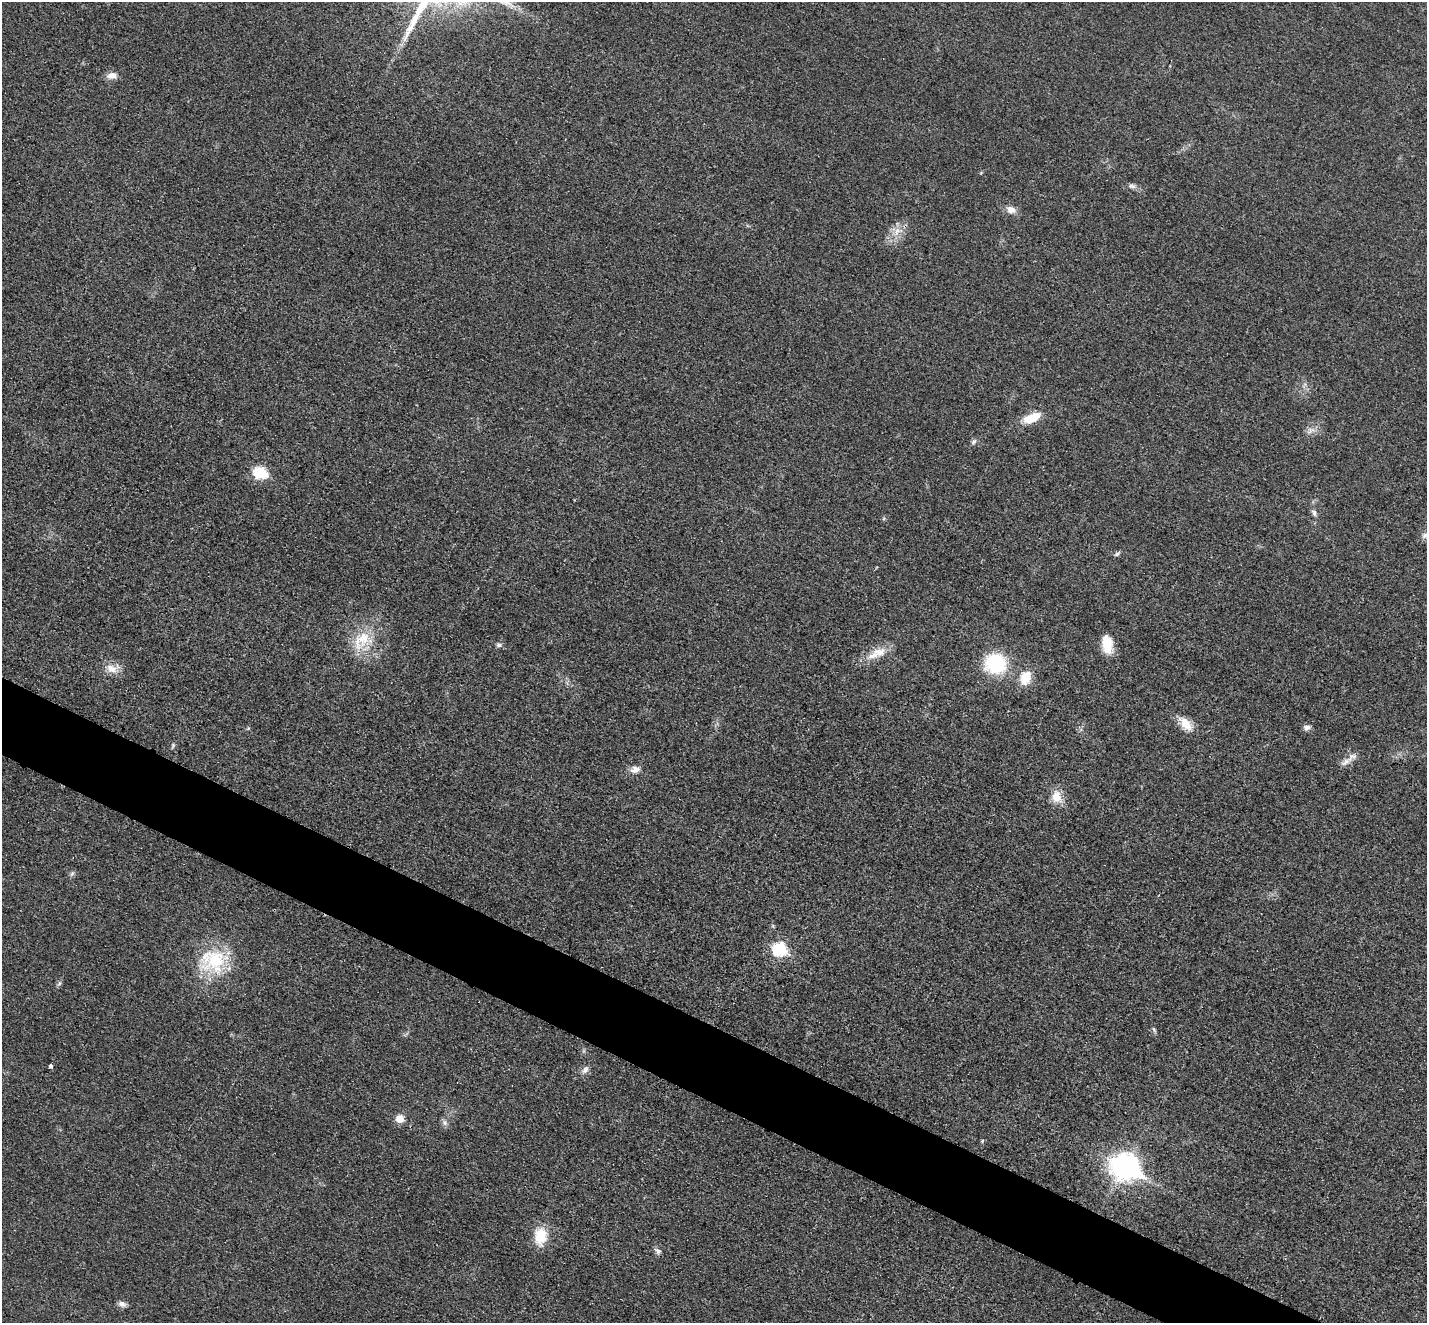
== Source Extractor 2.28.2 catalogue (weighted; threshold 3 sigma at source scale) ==
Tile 6 of 4 x 4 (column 2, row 2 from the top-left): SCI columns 1444-2868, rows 2942-4262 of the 5735 x 5745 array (HDU 1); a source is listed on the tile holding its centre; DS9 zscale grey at full resolution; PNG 1429 x 1325 px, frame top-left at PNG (2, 2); no overlay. Shown black and unused: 5% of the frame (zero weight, under 3 of 4 exposures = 2% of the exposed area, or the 3 px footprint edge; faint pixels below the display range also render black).
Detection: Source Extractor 2.28.2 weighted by HDU 2 'WHT'; one run over the whole footprint, this tile lists its part. Background 0.0182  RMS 0.0051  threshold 0.023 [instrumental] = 3 sigma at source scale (4.5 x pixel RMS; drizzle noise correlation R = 1.50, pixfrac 1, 0.05/0.05 arcsec/px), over >= 5 px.
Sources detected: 38; all 38 listed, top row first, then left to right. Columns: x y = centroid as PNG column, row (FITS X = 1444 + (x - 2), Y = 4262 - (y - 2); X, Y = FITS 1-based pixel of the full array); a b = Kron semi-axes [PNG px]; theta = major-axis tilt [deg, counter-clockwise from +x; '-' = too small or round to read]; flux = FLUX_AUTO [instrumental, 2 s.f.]
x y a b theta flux
112 75 14 8 14 3.7
1132 186 9 7 -17 1.7
1011 210 13 9 -22 4
898 231 16 11 30 6.3
1032 418 21 10 22 11
1310 431 13 6 32 2.8
974 441 8 6 46 1.4
260 472 7 6 - 47
1314 513 10 5 -66 1.6
1425 535 8 8 - 2
1117 554 10 4 34 1.1
362 640 34 18 50 17
1107 644 23 13 -84 9.7
499 645 7 5 -8 1.3
880 652 22 12 6 7.9
996 663 19 17 -10 38
111 669 17 11 -22 5.8
1026 678 15 11 68 11
1186 724 22 11 -47 7.8
1307 727 9 6 13 1.9
173 746 7 5 70 0.88
1352 757 18 9 37 4.1
635 769 13 9 23 3.4
1056 797 16 12 -82 7.4
72 874 9 5 62 1.2
780 949 7 7 - 63
215 960 40 31 34 34
60 983 7 4 70 0.98
1154 1030 9 4 -63 0.98
50 1066 4 4 - 1.8
585 1070 11 7 53 2.4
400 1119 6 6 - 10
445 1123 9 6 -84 1.7
982 1141 6 3 72 0.54
1125 1166 12 10 -35 480
540 1236 22 15 86 13
657 1251 10 6 -38 1.6
122 1304 11 7 -21 2.1